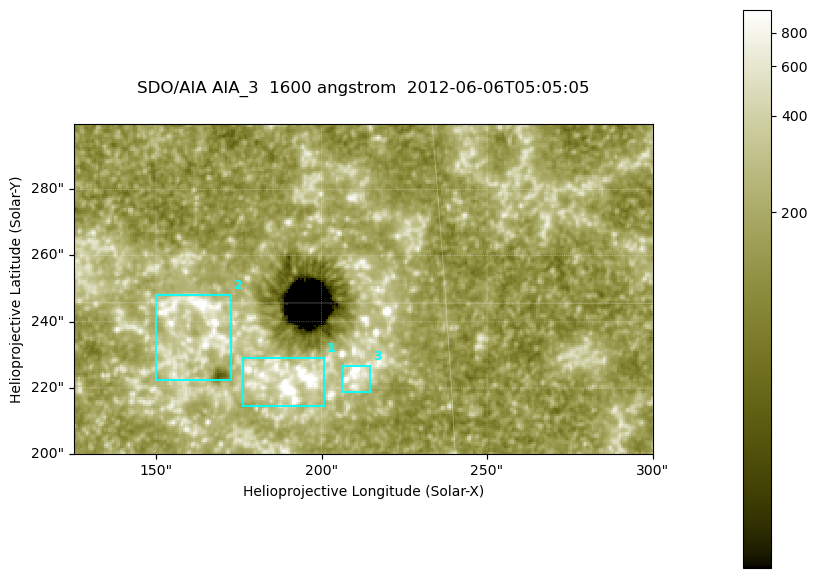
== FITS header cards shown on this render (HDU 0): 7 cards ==
TELESCOP= 'SDO/AIA '
INSTRUME= 'AIA_3   '
WAVELNTH=                 1600
WAVEUNIT= 'angstrom'
DATE-OBS= '2012-06-06T05:05:05.12'
CTYPE1  = 'HPLN-TAN'
CTYPE2  = 'HPLT-TAN'

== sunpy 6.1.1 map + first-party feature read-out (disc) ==
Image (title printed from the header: SDO/AIA AIA_3  1600 angstrom  2012-06-06T05:05:05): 287 x 164 px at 0.609 arcsec/px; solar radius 946 arcsec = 1552 px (partial field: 0.6% of the solar disc is inside the frame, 100% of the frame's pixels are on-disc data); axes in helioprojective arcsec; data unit not stated in the header (colour bar unlabelled)
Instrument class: DISC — disc imager (sunpy class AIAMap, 1600 A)
Bright regions (active regions / flare kernels): reference = the on-disc median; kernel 3 px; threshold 5 sigma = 307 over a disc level ~178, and >= 1.15x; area >= 47 px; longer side >= 3 px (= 1.8 arcsec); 3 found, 3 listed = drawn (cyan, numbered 1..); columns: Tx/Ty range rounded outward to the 2 arcsec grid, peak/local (2 s.f.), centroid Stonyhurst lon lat
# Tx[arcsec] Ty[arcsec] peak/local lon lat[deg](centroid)
1 176..202 214..230 15 +12 +14
2 150..174 222..248 9.4 +10 +15
3 206..216 218..228 8.8 +13 +14